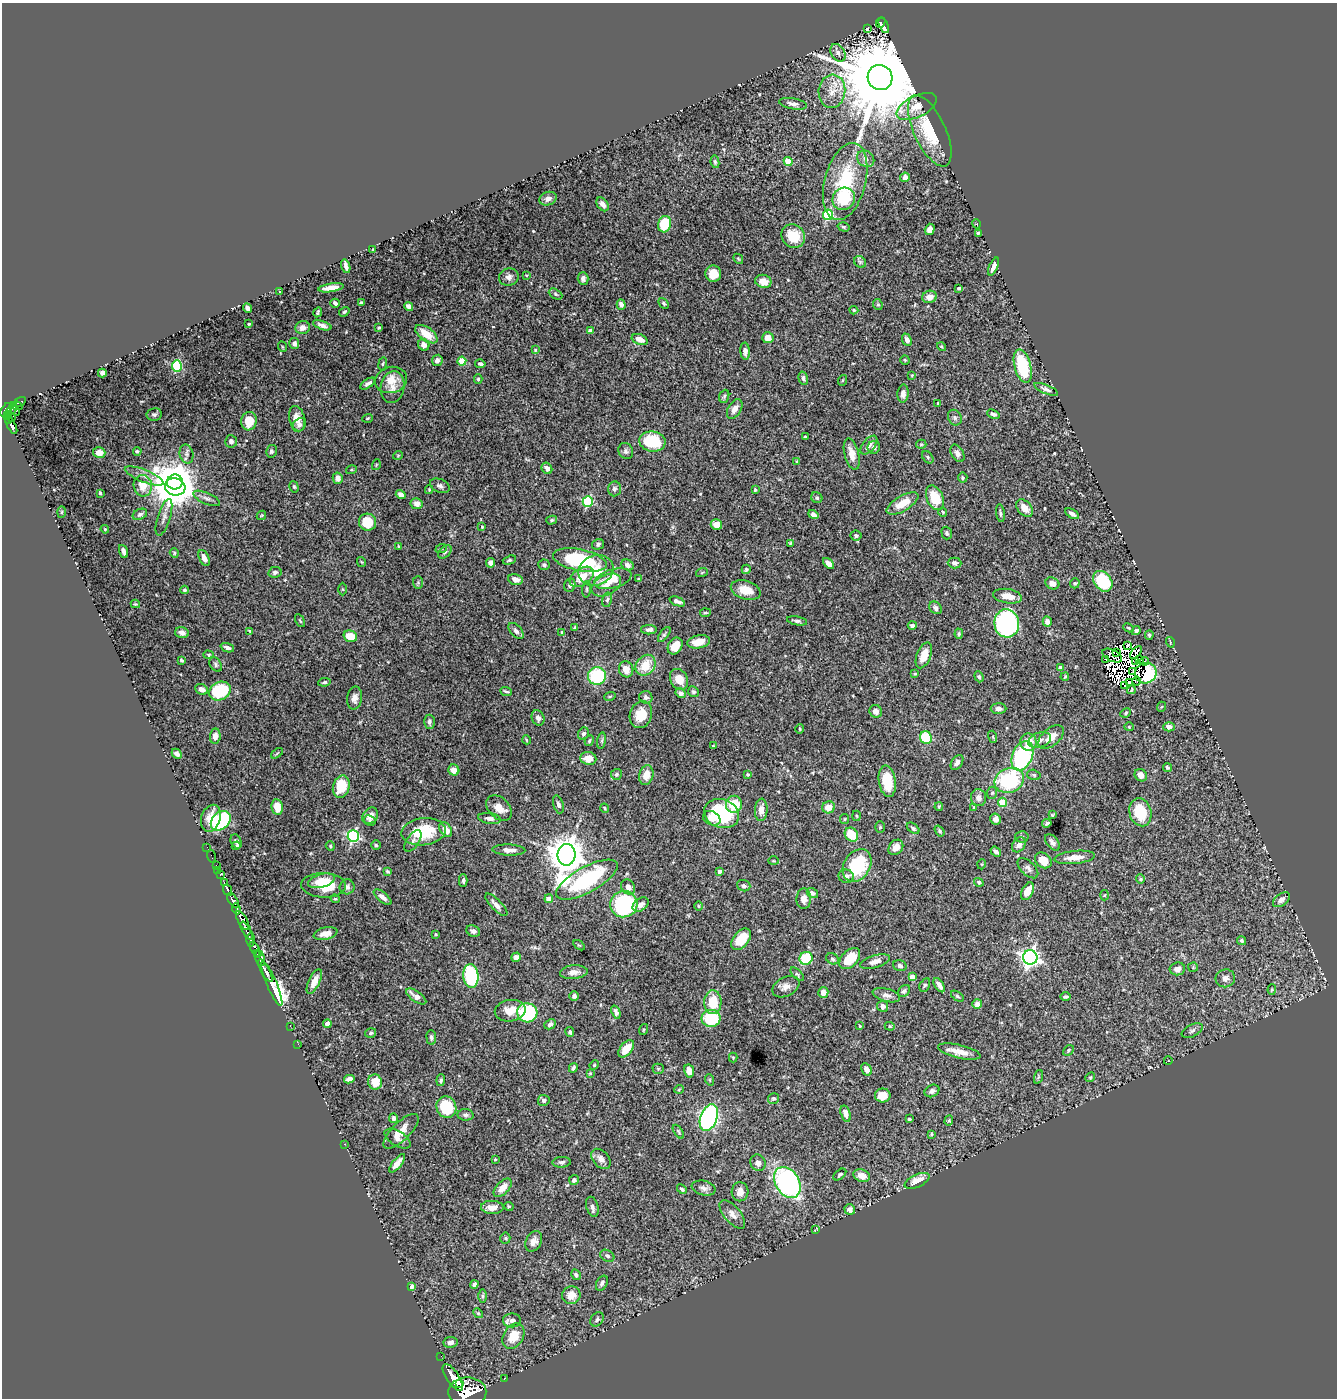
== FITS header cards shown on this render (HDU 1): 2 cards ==
NAXIS1  =                 1335
NAXIS2  =                 1396

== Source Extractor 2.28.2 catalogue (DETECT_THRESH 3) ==
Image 1335 x 1396 px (HDU 1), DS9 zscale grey, 1 PNG px = 1 image px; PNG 1339 x 1400 px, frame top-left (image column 1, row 1396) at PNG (2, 3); each listed source drawn as its Kron ellipse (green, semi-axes under 4 px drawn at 4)
Background 1.1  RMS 0.027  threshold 0.0813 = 3 sigma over >= 5 px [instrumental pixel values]
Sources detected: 534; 14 with non-positive FLUX_AUTO (blend fragments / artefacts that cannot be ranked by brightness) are neither listed nor drawn; of the other 520, the 500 brightest by FLUX_AUTO listed and drawn (20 fainter detections omitted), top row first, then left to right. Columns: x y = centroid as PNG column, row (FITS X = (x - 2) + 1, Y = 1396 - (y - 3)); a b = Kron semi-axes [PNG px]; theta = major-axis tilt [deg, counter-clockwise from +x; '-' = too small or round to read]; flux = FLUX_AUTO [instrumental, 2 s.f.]
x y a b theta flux
881 23 6 4 65 95
884 26 8 3 -63 120
867 29 4 2 - 2
838 53 9 6 -58 7.3
880 78 13 12 - 40000
832 91 16 13 84 28
793 104 14 5 -10 8.3
917 107 21 10 26 27
930 131 38 16 -65 100
866 159 9 7 -41 10
788 161 4 4 - 53
715 162 6 4 -80 3
905 177 5 4 - 9.8
845 181 39 20 76 130
548 199 9 6 19 8.1
844 199 11 11 - 65
603 204 7 5 -54 10
828 215 5 5 - 150
664 224 8 6 74 66
977 224 5 3 - 1.7
844 227 6 4 -16 2.7
930 229 6 4 72 6.9
978 233 3 3 - 2.6
793 236 12 11 - 50
373 249 3 2 - 1.8
738 259 5 3 - 1.6
860 262 6 5 - 3.4
346 266 7 3 -74 6.8
994 267 10 3 66 9.3
713 274 8 8 - 23
526 275 3 3 - 1.7
509 277 10 8 19 8.8
583 279 6 5 - 6.7
763 281 8 6 -17 17
331 288 13 4 9 17
959 288 3 3 - 2.7
280 292 4 4 - 1.5
556 294 7 5 -28 3.3
929 297 7 6 - 14
335 303 5 3 - 5.4
361 303 4 3 - 2.4
664 303 6 4 -46 3
621 304 5 4 - 8
878 304 6 4 -67 2.6
409 306 5 4 - 8.7
247 308 5 4 - 6.3
854 310 4 4 - 2.3
318 312 5 2 - 2.7
344 312 5 4 - 2.7
249 324 3 3 - 2
322 325 9 4 -19 6.5
303 328 7 6 - 10
379 328 3 3 - 2.8
591 331 4 4 - 16
426 334 13 6 -36 31
768 338 5 5 - 17
640 339 8 5 -21 13
907 340 6 4 -67 8.3
294 344 5 5 - 5.7
424 345 6 5 - 10
283 347 5 3 - 1.7
941 347 4 3 - 1.7
535 350 4 4 - 1.7
745 351 8 5 -85 6.8
437 360 6 5 - 6.5
905 360 4 4 - 2.1
462 361 4 4 - 46
383 364 6 3 81 2.1
480 364 5 4 - 4.5
177 366 5 5 - 140
1023 366 17 8 -75 100
102 373 4 4 - 6
912 375 4 3 - 1.5
803 378 7 4 -75 4.9
478 379 5 4 - 2.6
391 380 16 13 16 25
843 380 5 3 - 1.7
368 384 8 4 33 6.8
392 387 16 11 81 19
1046 389 12 4 -23 6.2
903 394 9 5 86 9.9
724 396 7 5 68 3.2
20 402 7 3 28 56
938 403 4 3 - 2.5
17 406 6 3 -15 66
735 409 11 6 60 13
6 410 8 4 52 810
11 410 8 3 50 120
15 411 5 4 - 96
154 414 7 6 - 4.7
993 414 6 4 -22 4.3
7 415 3 3 - 78
11 417 4 3 - 180
367 418 5 3 - 2
955 418 8 6 -60 4.7
297 419 13 7 -76 19
8 420 3 3 - 140
249 421 9 7 81 34
11 425 10 3 -62 320
299 425 7 6 - 5.1
805 437 3 2 - 1.7
231 441 6 6 - 5.9
652 441 13 10 -8 81
921 444 5 4 - 2.2
869 445 11 6 50 11
874 447 6 6 - 6.5
137 451 4 3 - 3
271 451 6 5 - 4.3
626 451 8 7 - 6
99 453 6 5 - 14
957 453 9 6 -60 7.7
187 454 9 6 -75 7
852 454 16 7 -75 19
398 455 5 3 - 1.6
928 457 7 5 -53 3
797 461 4 3 - 2.3
376 465 5 3 - 1.7
547 468 6 5 - 6.7
351 470 5 3 - 2
144 476 21 6 -22 14
338 478 6 5 - 9.7
963 478 5 5 - 2.7
175 482 8 7 - 2700
143 486 11 9 -81 25
440 486 10 6 -23 6.4
175 487 10 8 -17 5600
294 487 6 4 -73 2.4
614 489 7 6 - 6.2
429 490 4 4 - 1.9
755 490 4 3 - 2.2
100 493 3 3 - 2.4
401 494 5 4 - 8.6
207 498 14 5 -24 8.5
817 498 6 5 - 3.6
935 498 13 8 -65 50
588 502 5 5 - 120
902 503 18 7 30 33
417 504 6 5 - 13
1025 508 10 6 -49 18
61 512 6 4 88 1.9
943 512 4 4 - 2
1000 513 9 3 -82 3.3
140 514 7 5 26 4.9
1072 514 7 4 -31 7.6
261 515 5 3 - 1.5
813 515 5 4 - 6.9
164 517 19 6 73 9.2
552 520 5 4 - 2.6
367 522 9 8 - 51
716 524 6 5 - 18
482 527 3 3 - 1.6
105 529 4 3 - 1.5
947 533 6 5 - 3.8
856 536 5 5 - 5
790 543 3 3 - 2
598 544 6 5 - 3.9
399 546 3 3 - 2
441 549 6 3 18 1.8
123 551 7 3 -69 6.5
445 552 8 5 45 4.4
174 553 5 4 - 2.1
204 558 8 5 -65 13
509 560 7 4 18 3
580 560 27 10 -11 180
361 562 5 3 - 1.8
490 563 5 4 - 9.1
829 563 6 4 -44 11
955 563 7 5 -2 6.7
544 565 5 5 - 4.1
627 565 6 5 - 6.8
746 569 4 4 - 3.3
596 570 18 15 24 42
275 572 6 5 - 5
702 572 6 4 20 2
582 577 13 8 34 29
515 579 7 5 -14 15
613 579 19 9 16 35
639 579 4 3 - 2.5
1103 581 11 8 -51 96
418 583 6 5 - 2.9
1052 583 7 5 -27 13
1075 583 5 4 - 2.5
570 585 6 5 - 5.8
606 585 16 10 28 19
342 589 6 4 -89 2.1
587 589 8 3 85 2.7
184 590 4 3 - 2.9
746 590 15 9 -18 25
1008 596 14 7 -9 22
607 600 7 5 78 3.8
677 601 8 4 -22 7.5
135 604 5 3 - 2
936 608 7 5 -48 6.5
705 613 5 3 - 2.6
300 621 7 3 -62 2.4
797 621 10 4 -10 4.3
1047 622 5 4 - 8.5
1007 623 14 12 -83 370
912 625 4 4 - 4.7
575 627 4 3 - 2.1
1129 628 5 3 - 2
649 630 8 4 -1 8
250 631 4 2 - 2
516 631 9 5 -49 5.6
1136 631 5 4 - 4.9
562 632 3 3 - 2.2
182 633 7 5 -15 9.9
664 634 9 4 53 3.6
959 634 5 4 - 2.3
1149 635 4 3 - 3
350 636 7 5 -17 34
699 642 11 6 11 22
1170 642 5 3 - 1.6
1128 645 3 2 - 2.3
675 646 9 6 58 32
227 648 7 4 -21 6.7
1116 652 3 2 - 2.7
1136 652 7 4 50 3.5
209 655 5 4 - 2.3
924 655 13 7 68 33
1112 656 10 5 -26 4.1
1106 659 3 2 - 3.7
1140 659 4 3 - 1.6
181 660 4 3 - 3.1
1136 661 3 2 - 3.2
1145 661 4 3 - 8.6
216 664 8 5 -55 3.7
646 665 11 9 50 40
1060 668 4 3 - 6
626 669 8 7 - 17
1133 671 3 2 - 3.6
1146 673 11 10 - 46
915 674 4 3 - 2.1
597 676 9 8 - 120
979 677 6 4 -68 3.2
1065 677 4 3 - 2.1
679 679 11 8 -60 22
1136 681 4 2 - 3.1
324 682 6 4 9 3.2
1129 683 3 2 - 3.7
1125 686 2 2 - 2
202 689 7 5 -25 10
1131 690 4 2 - 2.4
220 691 11 9 29 100
506 691 6 3 -21 2.8
693 692 5 5 - 4.3
681 693 5 4 - 7.1
610 696 6 3 19 2.1
646 697 6 6 - 5.9
355 698 11 7 82 10
1161 707 5 3 - 1.7
999 709 8 5 -2 6.9
876 711 6 6 - 9.1
1126 713 5 4 - 2.3
641 715 14 11 72 33
538 718 8 6 -67 6.3
429 722 7 5 89 5.7
1129 727 4 4 - 1.9
1169 727 6 4 0 8.6
800 729 5 3 - 1.8
583 734 6 5 - 4.7
215 736 7 5 82 13
993 737 6 4 -73 2.2
1051 737 15 8 41 22
926 738 6 6 - 66
527 740 4 3 - 1.5
1039 740 12 7 17 10
589 741 5 4 - 2.8
602 741 8 4 82 3.5
1028 742 8 8 - 28
713 746 3 2 - 1.7
277 753 7 3 38 2
177 754 6 4 -45 6
1022 756 15 10 66 190
588 758 8 6 -9 19
957 762 8 5 55 7.3
1167 767 5 3 - 3.4
454 770 6 5 - 13
616 774 5 5 - 3.8
748 774 3 3 - 2.6
646 775 10 7 76 20
1034 775 7 5 -16 3.8
1141 775 7 6 - 11
1009 780 15 12 21 150
887 781 16 8 -81 47
341 787 11 8 73 50
992 793 6 5 - 3
979 798 8 7 - 8.4
1002 802 4 4 - 52
558 804 9 5 -72 6.3
734 804 8 8 - 49
939 806 4 3 - 2.2
277 807 8 5 -81 32
829 807 6 6 - 19
974 807 3 3 - 1.6
499 808 15 10 -43 19
605 808 5 3 - 2
761 810 11 6 86 13
1140 812 14 11 -75 63
722 814 18 14 -19 120
1052 815 3 3 - 1.9
370 816 9 7 47 13
856 816 5 3 - 2
211 818 14 9 73 27
489 818 11 5 -8 8.2
712 818 9 6 -27 14
845 819 5 4 - 2.1
996 819 5 5 - 7.8
221 821 11 8 43 230
370 821 6 5 - 4.1
1047 823 5 3 - 3
880 827 6 5 - 2.7
913 828 7 4 -38 3.9
446 830 8 5 -55 17
939 831 6 3 -54 2.8
424 832 22 13 6 75
851 835 7 6 - 42
353 836 6 5 - 260
1022 837 6 5 - 3.9
236 841 7 5 -65 4.9
413 841 12 6 56 6.9
1052 842 9 5 -51 6.6
376 845 5 4 - 2.8
1019 845 8 6 54 9.7
236 846 4 3 - 2.2
330 846 5 4 - 2.4
207 847 2 2 - 7.8
896 847 8 6 51 15
509 850 16 5 -2 11
996 852 6 3 -38 5.5
566 855 11 9 82 4800
211 856 6 2 -71 21
1075 857 20 6 6 21
1043 860 9 7 -40 22
773 861 5 3 - 1.7
982 864 5 3 - 1.5
216 865 3 2 - 27
857 865 17 13 58 110
1028 868 13 7 -44 7.1
218 870 2 2 - 13
387 871 4 3 - 2.3
719 872 4 3 - 7.7
220 875 3 3 - 46
846 876 8 6 -14 5.5
1140 879 5 4 - 2.2
463 880 6 3 89 3.5
587 880 34 12 29 200
321 881 14 6 16 31
979 882 5 4 - 4.2
224 883 3 2 - 150
324 885 22 12 -2 54
744 886 7 5 -19 5.3
347 887 7 7 - 5.9
628 887 8 6 -55 12
228 890 6 3 -64 290
1028 891 9 5 64 18
812 893 6 4 -31 5.8
1104 895 5 3 - 1.5
383 897 11 5 -40 9.9
335 899 4 4 - 1.9
549 899 4 4 - 18
804 899 10 7 89 9.9
1281 900 9 6 37 8.2
233 901 8 4 -58 2000
624 904 13 13 - 270
496 905 15 5 -46 10
640 905 9 6 36 11
698 906 5 3 - 1.7
237 909 5 3 - 620
243 920 10 4 -60 3700
247 931 10 3 -60 750
473 931 7 5 -25 6.1
325 933 12 6 12 15
436 934 3 2 - 1.6
741 939 12 7 50 46
251 940 7 4 89 580
1242 941 5 4 - 3.1
579 945 6 3 -35 1.8
255 949 8 3 -63 850
258 953 3 2 - 290
516 957 5 4 - 7.4
1030 957 7 7 - 800
260 958 7 5 -76 280
806 958 7 6 - 81
832 959 6 5 - 3.7
850 959 12 8 46 48
875 962 15 6 16 12
900 966 7 5 -16 4.9
1193 967 5 5 - 2.1
1177 969 8 6 8 12
265 971 12 3 -61 2600
574 972 14 7 5 12
797 974 8 4 -46 3.3
471 976 12 7 -85 200
912 977 4 4 - 14
1225 978 10 9 - 9.7
314 981 13 5 64 17
272 984 24 5 -67 2300
925 985 7 5 62 3.8
939 985 8 4 -57 9
786 987 14 9 28 13
1272 989 5 4 - 2.1
904 991 7 5 45 4.2
823 992 5 5 - 18
886 995 14 6 -15 9.7
416 996 12 5 -35 14
574 996 5 5 - 4.6
957 996 7 3 -36 2.5
1066 997 5 4 - 3.8
713 1002 12 8 88 47
977 1004 5 5 - 11
883 1006 6 5 - 8.3
510 1011 15 10 10 26
616 1012 7 4 -71 6.1
527 1013 10 9 - 150
711 1018 9 8 - 88
327 1024 4 4 - 7.7
550 1024 6 5 - 5.8
290 1026 2 2 - 19
860 1026 4 3 - 1.9
890 1026 5 4 - 2.1
643 1030 5 3 - 1.8
1192 1031 11 6 26 5.9
570 1032 5 4 - 3.6
371 1033 5 5 - 3.8
431 1037 7 5 -85 4.5
298 1044 2 2 - 11
626 1049 10 6 50 29
1068 1050 6 4 41 2.6
959 1052 22 6 -13 21
733 1058 5 4 - 1.9
1168 1061 4 3 - 1.5
594 1065 5 4 - 2.1
573 1068 5 3 - 3.5
658 1069 5 5 - 2.5
867 1069 6 5 - 9.9
689 1071 7 5 -78 13
590 1073 4 4 - 1.9
1038 1077 7 4 71 2.5
1090 1077 5 4 - 2.1
349 1079 5 4 - 7.3
441 1080 6 4 85 4.3
710 1080 6 3 -71 1.7
375 1082 7 7 - 36
679 1089 5 3 - 1.7
932 1091 8 6 28 5.9
883 1095 8 7 - 22
773 1098 5 5 - 3.5
544 1100 6 5 - 5.7
446 1107 11 10 - 85
846 1114 8 5 -73 11
465 1115 8 6 -4 5.1
393 1118 5 3 - 5.6
709 1118 14 8 69 470
909 1119 3 3 - 3.2
949 1121 5 4 - 2.3
401 1131 23 9 45 24
678 1132 8 4 -55 2.5
931 1134 4 3 - 2
397 1139 14 7 -32 9.5
344 1144 2 2 - 8.5
495 1159 4 3 - 1.6
601 1159 11 7 -49 11
562 1162 9 5 2 5
397 1163 11 4 50 12
758 1163 8 7 - 8.5
840 1174 7 4 39 3.5
862 1176 8 6 -20 18
574 1180 5 5 - 4.3
917 1181 13 6 25 26
787 1182 16 12 -58 380
503 1188 11 6 46 19
704 1188 12 7 -13 8.5
682 1189 5 4 - 3.6
740 1192 9 8 - 12
509 1206 5 3 - 2
492 1207 11 6 -2 15
592 1207 10 6 -73 6.9
850 1209 5 5 - 6.9
732 1214 17 8 -50 12
815 1230 3 2 - 2.6
505 1238 5 5 - 2.5
534 1241 11 7 63 11
607 1256 7 5 -30 4.9
576 1275 6 4 -61 5
602 1283 8 5 62 5.2
474 1284 4 4 - 5.7
411 1286 4 3 - 5.5
571 1295 9 9 - 20
482 1296 6 4 -89 2.8
478 1313 5 4 - 2.9
597 1319 8 6 53 4.8
512 1320 9 7 0 7.2
513 1336 14 9 59 34
451 1342 7 5 9 8.2
441 1356 2 2 - 12
453 1377 15 6 -56 4000
504 1379 2 2 - 11
460 1383 4 3 - 6000
467 1392 19 14 0 12000
At the frame edge (FLAGS 8, measured only in part): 1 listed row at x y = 467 1392
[20 fainter detections neither listed nor drawn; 14 non-positive-flux detections neither listed nor drawn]